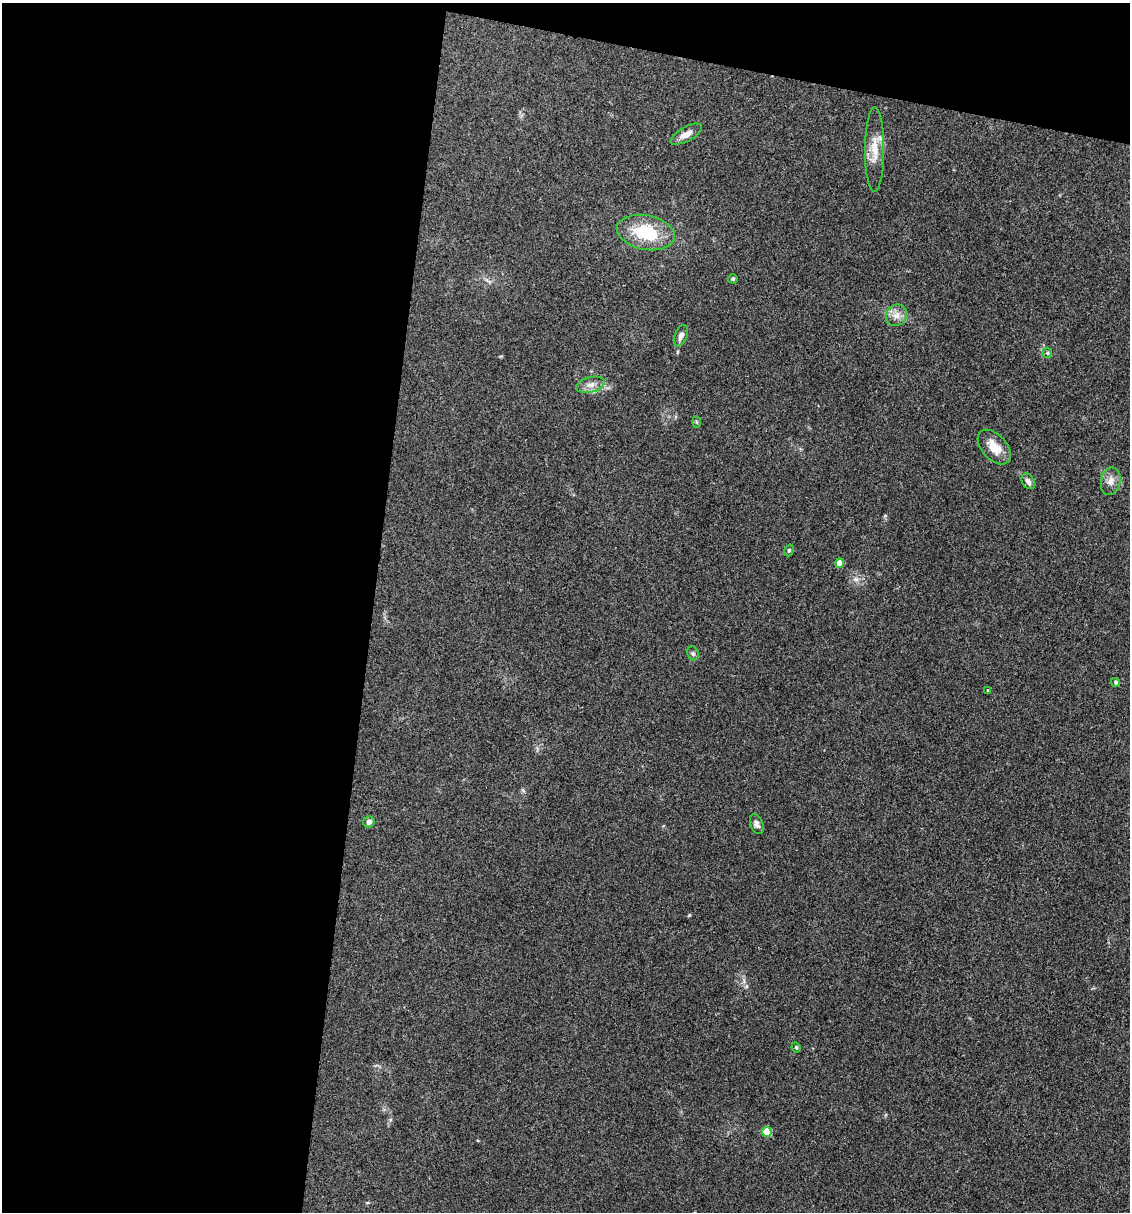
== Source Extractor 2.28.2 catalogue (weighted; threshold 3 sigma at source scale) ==
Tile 1 of 4 x 4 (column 1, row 1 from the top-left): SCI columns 232-1359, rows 3632-4841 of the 4860 x 4841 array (HDU 1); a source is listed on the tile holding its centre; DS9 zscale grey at full resolution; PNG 1132 x 1214 px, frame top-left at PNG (2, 3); each listed source drawn as its Kron ellipse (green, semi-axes under 4 px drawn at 4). Shown black and unused: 37% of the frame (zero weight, under 3 of 4 exposures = <1% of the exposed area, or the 3 px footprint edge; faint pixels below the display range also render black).
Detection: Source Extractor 2.28.2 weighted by HDU 2 'WHT'; one run over the whole footprint, this tile lists its part. Background 0.112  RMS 0.0067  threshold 0.0302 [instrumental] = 3 sigma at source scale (4.5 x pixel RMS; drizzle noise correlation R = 1.50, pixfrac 1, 0.05/0.05 arcsec/px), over >= 5 px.
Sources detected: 22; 1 inside a brighter listed object's ellipse — not listed separately; the other 21 listed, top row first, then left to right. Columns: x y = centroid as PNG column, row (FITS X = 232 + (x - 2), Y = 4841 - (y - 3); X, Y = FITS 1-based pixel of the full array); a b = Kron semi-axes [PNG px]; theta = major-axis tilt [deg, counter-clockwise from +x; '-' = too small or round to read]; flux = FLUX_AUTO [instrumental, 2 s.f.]
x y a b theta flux
686 134 17 7 29 5.3
875 149 42 9 90 12
646 232 29 17 -11 31
733 279 5 4 - 0.96
896 315 11 10 - 5.4
681 336 11 6 68 3.6
1047 353 5 5 - 0.86
591 385 14 7 14 4.4
696 422 6 4 -88 0.75
994 447 20 12 -48 10
1028 481 8 6 -59 2.8
1111 481 14 9 76 4.8
789 550 6 4 71 1.1
839 563 4 4 - 7.8
693 653 7 5 -67 1.4
1115 682 5 4 - 1.2
988 691 4 3 - 0.97
369 822 6 5 - 2.4
757 824 10 6 -68 2.3
796 1047 5 3 - 0.84
767 1132 5 5 - 21
Overlapping masked pixels (flux is a lower limit): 1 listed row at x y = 646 232